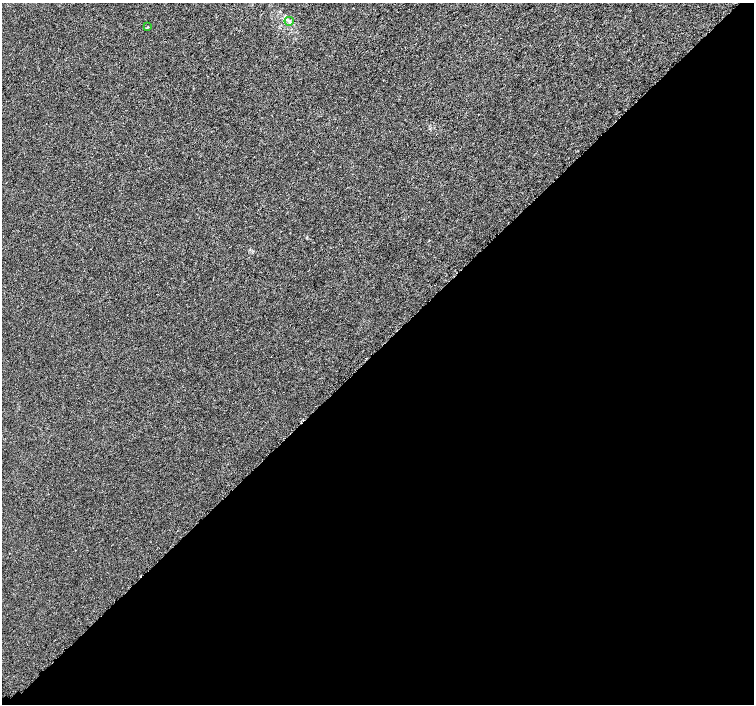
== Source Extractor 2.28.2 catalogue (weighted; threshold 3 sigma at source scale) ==
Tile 15 of 4 x 4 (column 3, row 4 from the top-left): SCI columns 3040-4543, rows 199-1602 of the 6096 x 6087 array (HDU 1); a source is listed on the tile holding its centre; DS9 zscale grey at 2 x 2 block average (1 PNG px = mean of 2 x 2 image px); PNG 756 x 706 px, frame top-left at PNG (2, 3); each listed source drawn as its Kron ellipse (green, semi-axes under 4 px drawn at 4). Shown black and unused: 51% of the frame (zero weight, under 3 of 5 exposures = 3% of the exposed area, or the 3 px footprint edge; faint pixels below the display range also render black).
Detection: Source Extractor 2.28.2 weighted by HDU 2 'WHT'; one run over the whole footprint, this tile lists its part. Background 3.81e-05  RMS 0.0014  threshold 0.00625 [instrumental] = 3 sigma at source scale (4.5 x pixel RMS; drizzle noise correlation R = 1.50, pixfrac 1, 0.0396/0.0396 arcsec/px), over >= 5 px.
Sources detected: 3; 1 cosmic-ray / hot-pixel residue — neither listed nor drawn; the other 2 listed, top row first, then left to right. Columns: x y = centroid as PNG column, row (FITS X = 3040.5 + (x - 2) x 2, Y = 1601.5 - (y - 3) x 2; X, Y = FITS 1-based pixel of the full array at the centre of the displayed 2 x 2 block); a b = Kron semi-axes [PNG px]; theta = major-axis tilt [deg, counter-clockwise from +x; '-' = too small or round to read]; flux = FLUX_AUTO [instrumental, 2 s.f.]
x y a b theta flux
289 21 4 4 - 0.53
147 27 3 2 - 0.17